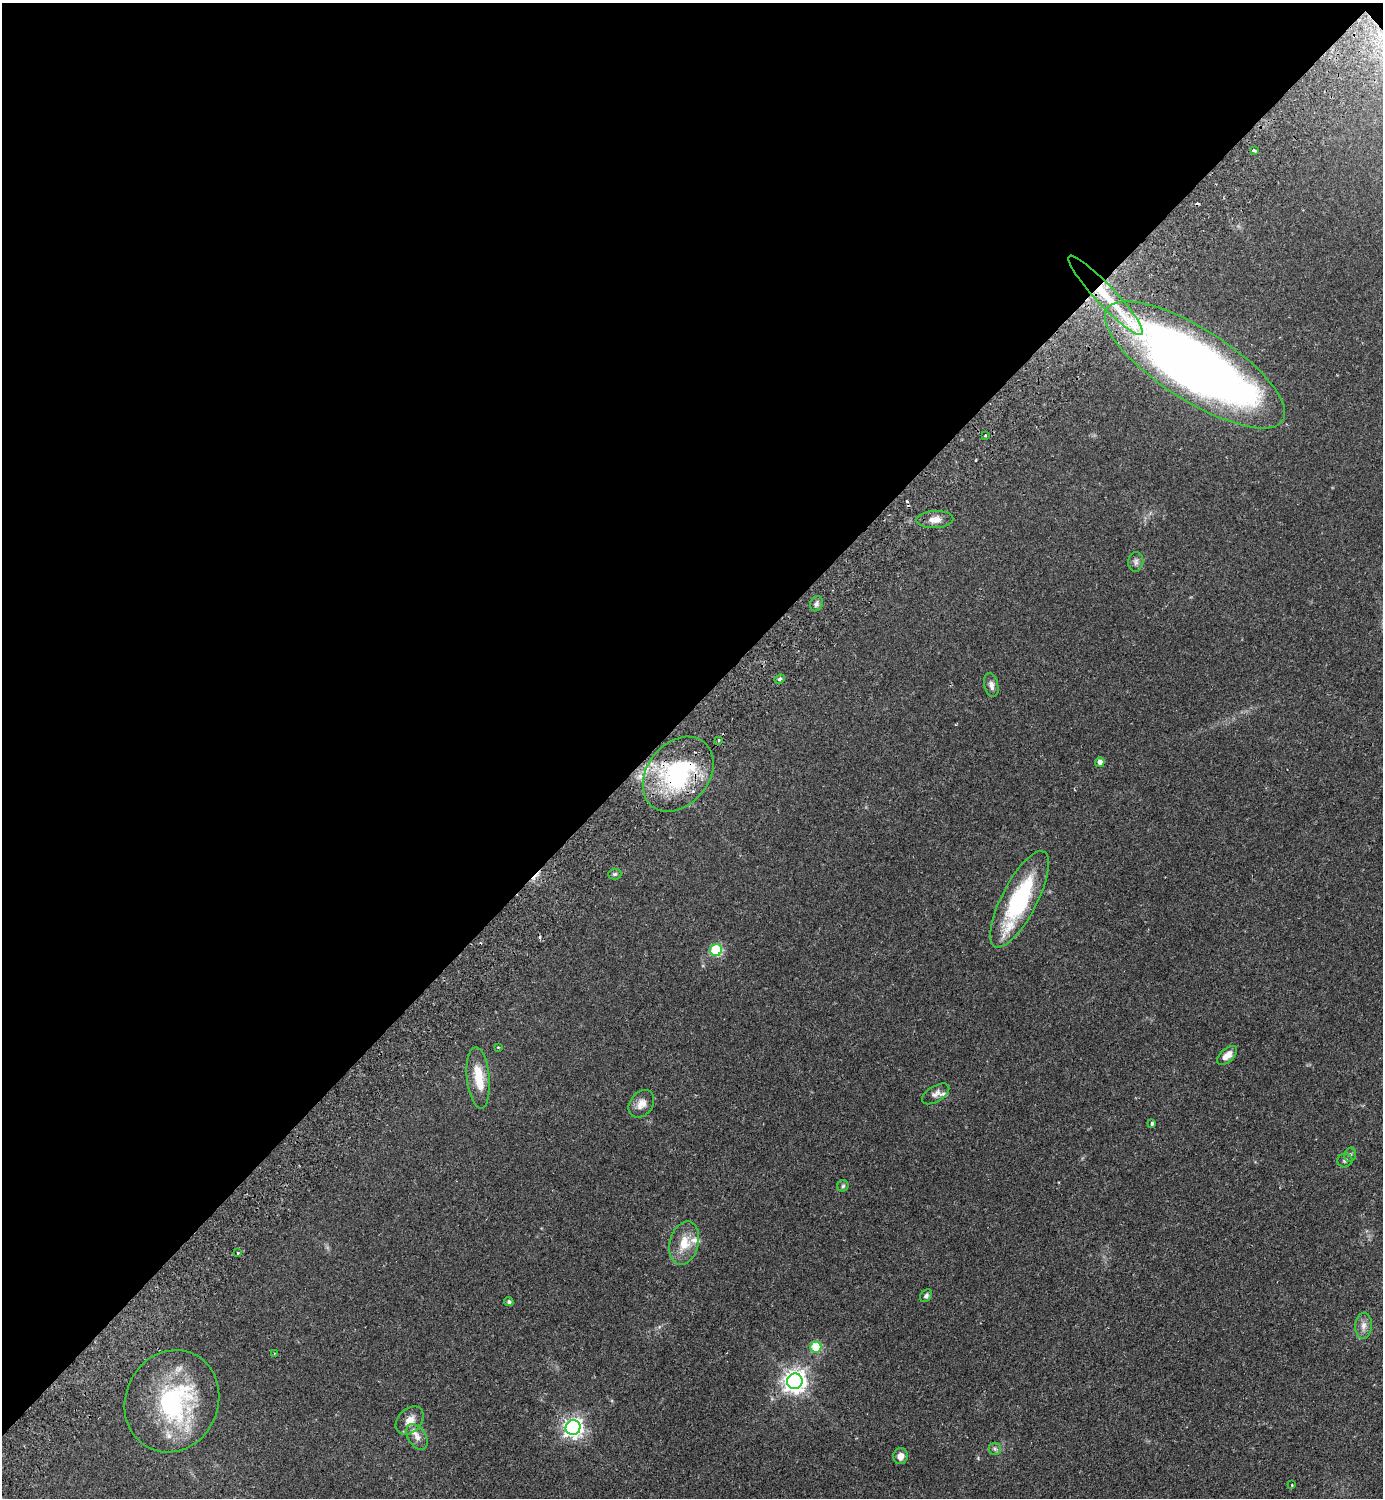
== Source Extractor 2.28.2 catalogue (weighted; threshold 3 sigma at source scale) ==
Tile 2 of 4 x 4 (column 2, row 1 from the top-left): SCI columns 1724-3104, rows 4534-6029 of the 6069 x 6073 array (HDU 1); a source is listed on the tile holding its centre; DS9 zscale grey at full resolution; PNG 1385 x 1500 px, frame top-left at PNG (2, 3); each listed source drawn as its Kron ellipse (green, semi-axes under 4 px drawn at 4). Shown black and unused: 47% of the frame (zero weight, under 2 of 3 exposures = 3% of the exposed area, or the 3 px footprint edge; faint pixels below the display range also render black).
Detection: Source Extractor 2.28.2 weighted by HDU 2 'WHT'; one run over the whole footprint, this tile lists its part. Background 0.142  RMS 0.0068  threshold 0.0305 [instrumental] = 3 sigma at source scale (4.5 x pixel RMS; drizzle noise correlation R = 1.50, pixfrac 1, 0.05/0.05 arcsec/px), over >= 5 px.
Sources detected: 49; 1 inside a brighter object's white glare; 4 cosmic-ray / hot-pixel residue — neither listed nor drawn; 5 inside a brighter listed object's ellipse — not listed separately; the other 39 listed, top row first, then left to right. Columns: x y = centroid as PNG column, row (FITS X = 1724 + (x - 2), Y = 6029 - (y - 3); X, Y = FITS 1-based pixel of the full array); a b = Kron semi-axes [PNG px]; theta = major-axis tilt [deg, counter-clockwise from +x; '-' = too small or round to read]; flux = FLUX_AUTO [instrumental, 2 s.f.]
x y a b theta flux
1254 150 3 3 - 1.1
1106 295 53 10 -47 36
1195 365 104 35 -32 720
985 435 3 2 - 0.72
935 519 18 8 2 6
1136 562 10 7 84 2.4
816 604 8 6 65 2
780 679 5 4 - 1.1
991 685 12 7 -76 3.2
719 740 3 3 - 2.1
1100 762 5 5 - 2.9
678 774 41 31 51 81
615 874 6 5 - 1.1
1019 899 53 17 62 69
716 950 6 5 - 45
498 1047 4 2 - 0.43
1227 1055 12 6 41 5.6
478 1078 31 11 -84 16
936 1094 15 7 32 3.3
641 1104 15 11 54 5.8
1152 1124 3 3 - 2.2
1350 1155 7 5 73 1.5
1345 1160 7 7 - 1.5
843 1186 6 5 - 1.3
684 1243 22 14 74 13
238 1253 3 3 - 1.1
926 1296 7 5 52 1.8
509 1302 4 4 - 1.3
1363 1326 13 8 86 4
816 1347 5 5 - 29
274 1353 3 3 - 0.67
795 1381 8 7 - 500
172 1401 52 46 65 86
410 1420 16 11 45 7
573 1428 7 7 - 300
417 1437 14 8 -58 4.8
995 1449 6 6 - 1.6
901 1456 8 7 - 3.9
1292 1485 3 3 - 0.55
Overlapping masked pixels (flux is a lower limit): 3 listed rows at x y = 1106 295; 1195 365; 678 774
Isophote crosses this tile's border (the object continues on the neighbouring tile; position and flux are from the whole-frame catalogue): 1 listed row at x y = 1195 365